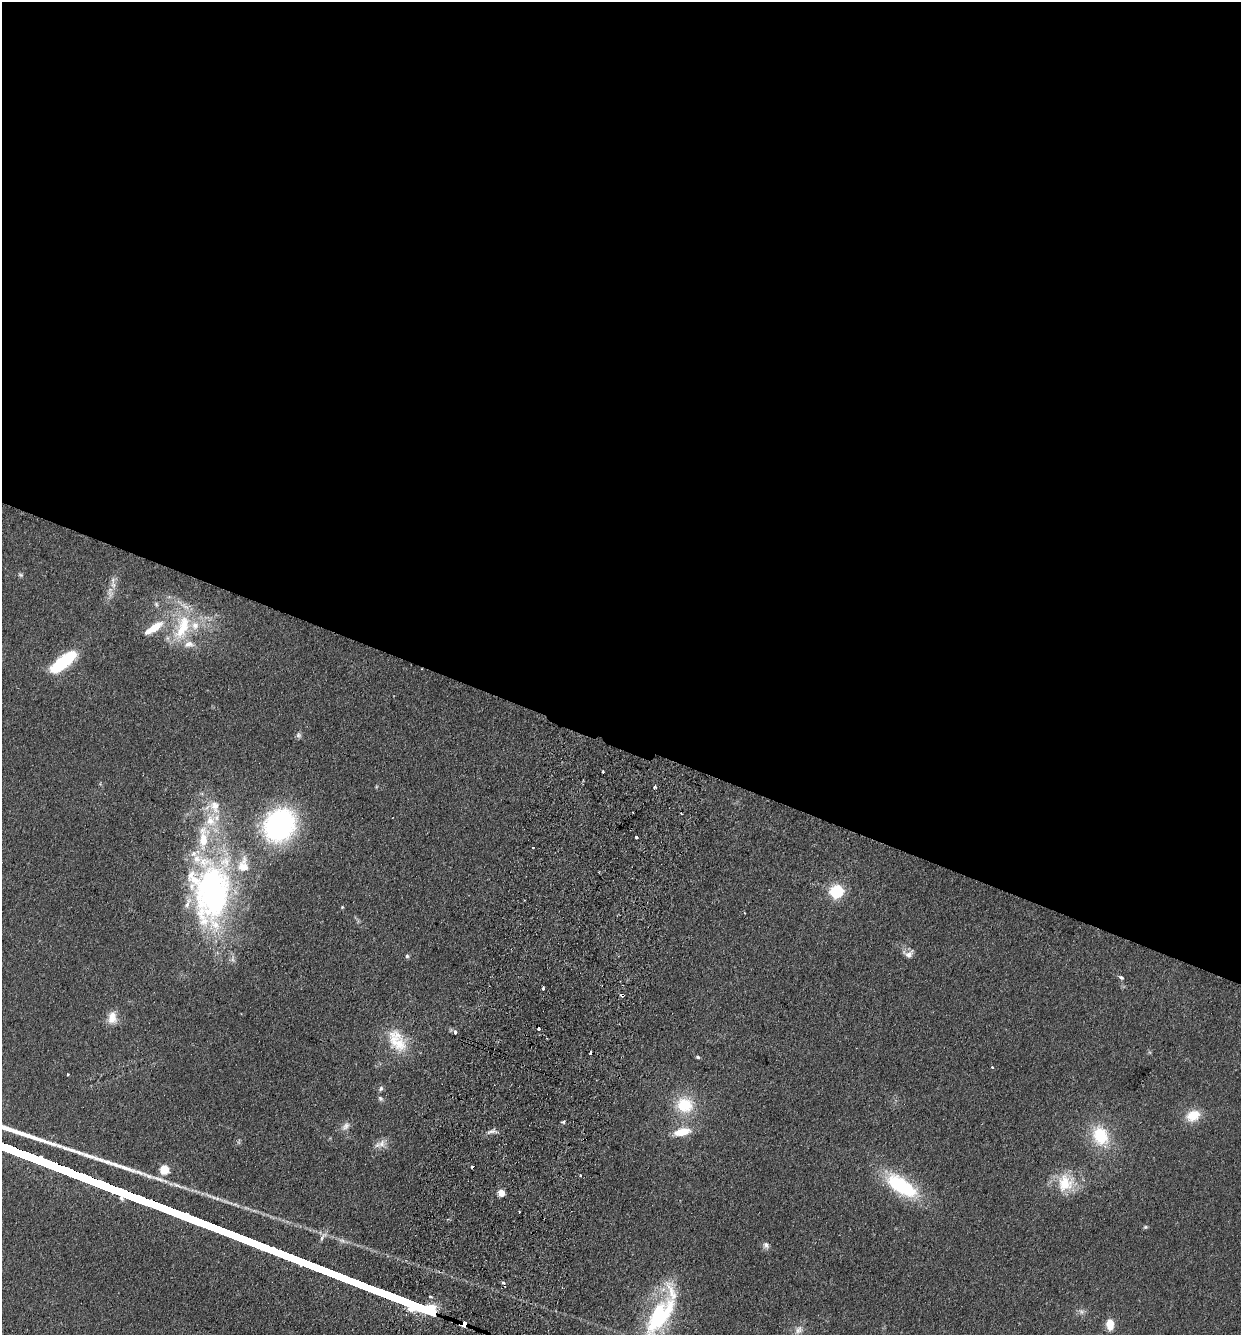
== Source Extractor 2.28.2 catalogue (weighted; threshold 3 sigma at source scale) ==
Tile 3 of 4 x 4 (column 3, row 1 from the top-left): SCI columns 2669-3907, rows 4020-5352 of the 5462 x 5375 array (HDU 1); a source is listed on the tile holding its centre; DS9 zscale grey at full resolution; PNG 1243 x 1337 px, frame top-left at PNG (2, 2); no overlay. Shown black and unused: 56% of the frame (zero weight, under 2 of 3 exposures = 3% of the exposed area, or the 3 px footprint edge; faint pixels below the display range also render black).
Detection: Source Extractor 2.28.2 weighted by HDU 2 'WHT'; one run over the whole footprint, this tile lists its part. Background 0.127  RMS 0.008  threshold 0.0359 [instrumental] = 3 sigma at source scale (4.5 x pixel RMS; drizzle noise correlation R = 1.50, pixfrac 1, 0.05/0.05 arcsec/px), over >= 5 px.
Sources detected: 62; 1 too faint to see at this stretch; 5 cosmic-ray / hot-pixel residue — not listed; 8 inside a brighter listed object's ellipse — not listed separately; the other 48 listed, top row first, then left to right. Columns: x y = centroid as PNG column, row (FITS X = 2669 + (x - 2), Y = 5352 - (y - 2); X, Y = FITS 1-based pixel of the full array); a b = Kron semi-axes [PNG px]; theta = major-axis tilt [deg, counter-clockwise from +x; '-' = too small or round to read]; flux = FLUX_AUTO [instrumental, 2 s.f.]
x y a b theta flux
20 575 7 5 -21 1.4
110 590 9 6 80 3.5
156 604 6 5 - 1.5
155 627 19 9 35 14
182 628 43 18 69 37
62 662 27 10 38 54
298 735 8 7 - 2
603 771 3 2 - 1.2
655 787 4 3 - 1.5
279 825 31 26 52 140
636 837 3 3 - 2.6
837 891 6 6 - 110
211 892 87 48 -87 240
342 907 5 4 - 0.81
745 913 3 2 - 0.57
909 954 12 8 47 4.2
407 956 6 5 - 1.3
1121 977 5 4 - 2.1
543 988 3 3 - 1.4
622 995 4 3 - 2.7
112 1018 17 12 87 9.1
455 1033 4 3 - 4.7
397 1043 35 20 -47 25
698 1057 5 4 - 1.3
992 1067 3 3 - 0.86
68 1074 3 3 - 1.1
381 1089 7 5 53 1.7
380 1098 8 6 -56 1.7
685 1105 23 20 -20 27
1193 1116 18 13 21 14
564 1122 4 3 - 2.2
346 1126 15 8 53 4
492 1131 16 7 12 3.3
682 1132 19 9 13 15
1100 1136 26 19 -66 31
382 1144 13 10 52 5.5
165 1169 5 5 - 35
580 1175 3 2 - 1.1
1065 1183 25 22 89 23
902 1186 40 16 -33 61
501 1193 5 5 - 17
1145 1227 6 5 - 1.1
766 1245 9 8 - 2.8
430 1296 4 3 - 1.3
660 1316 65 24 57 81
464 1324 4 4 - 380
1110 1324 11 7 -85 12
799 1330 13 9 49 4.9
Overlapping masked pixels (flux is a lower limit): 2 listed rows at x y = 622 995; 464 1324
Isophote crosses this tile's border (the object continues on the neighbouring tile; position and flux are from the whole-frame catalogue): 1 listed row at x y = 660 1316